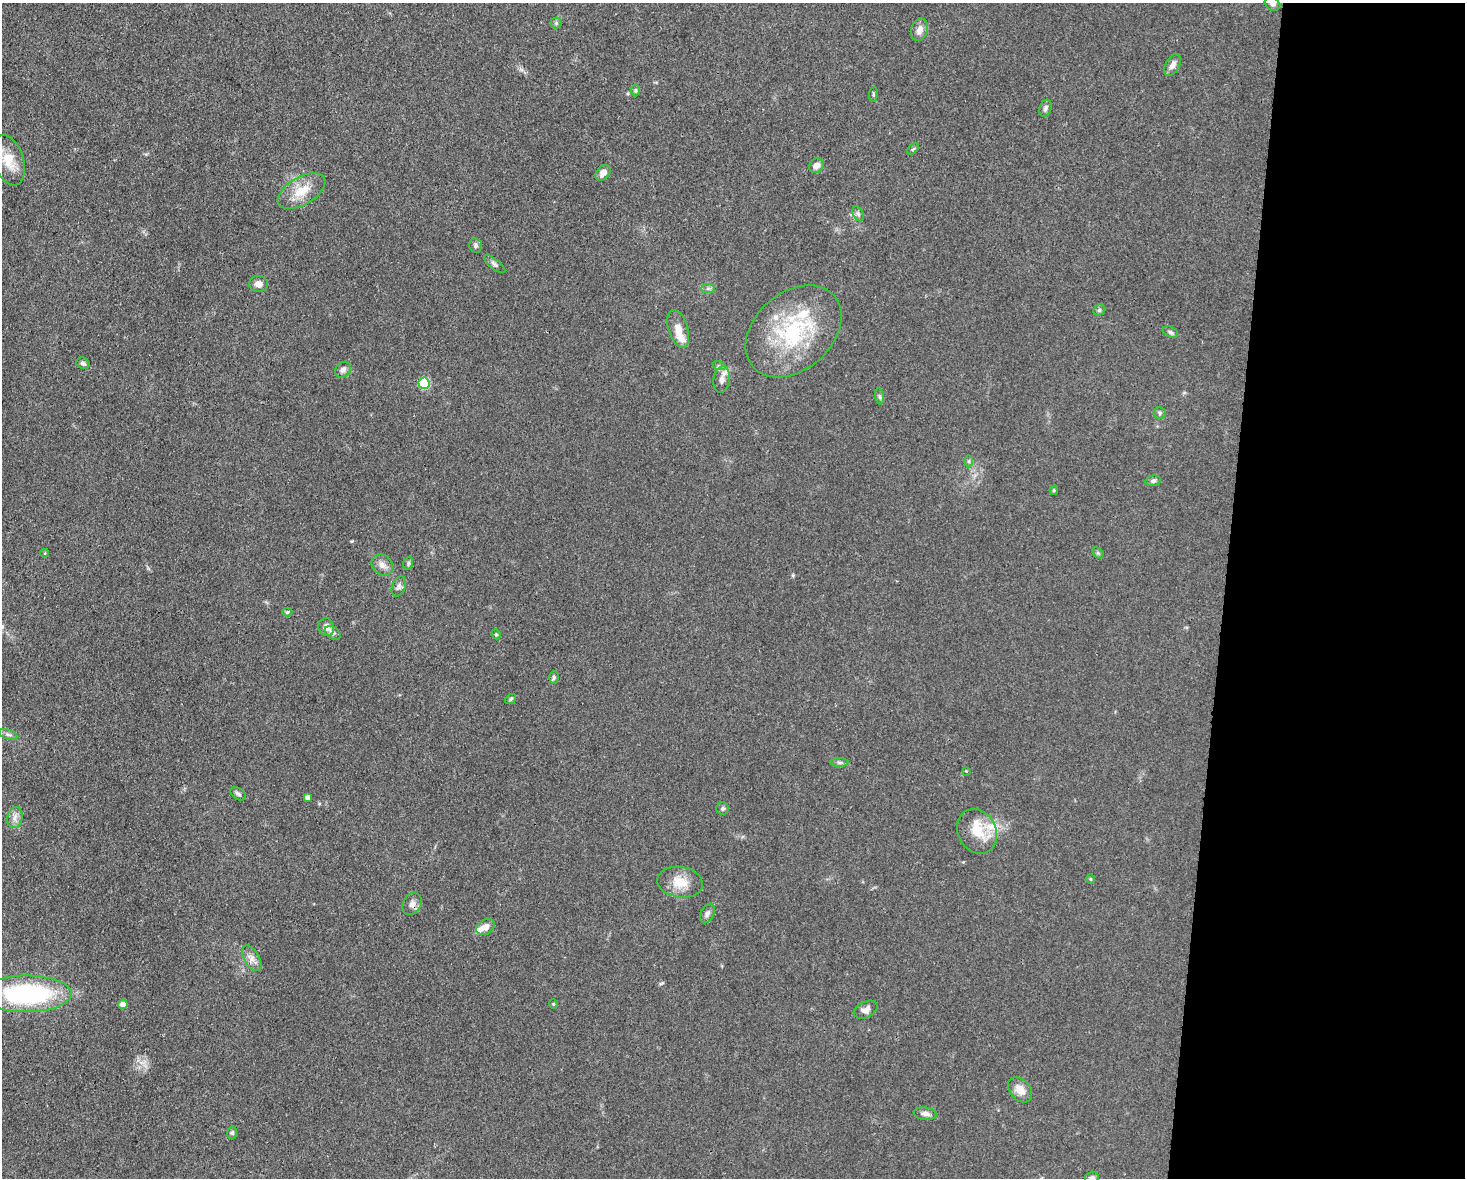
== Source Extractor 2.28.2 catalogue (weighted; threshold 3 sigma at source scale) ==
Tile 9 of 3 x 4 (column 3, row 3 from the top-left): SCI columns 3152-4614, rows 1177-2352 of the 4727 x 4704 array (HDU 1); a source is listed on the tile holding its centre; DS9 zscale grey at full resolution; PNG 1467 x 1180 px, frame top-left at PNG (2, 3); each listed source drawn as its Kron ellipse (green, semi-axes under 4 px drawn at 4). Shown black and unused: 16% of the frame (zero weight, under 3 of 4 exposures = <1% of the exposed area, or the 3 px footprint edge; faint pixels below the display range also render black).
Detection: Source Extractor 2.28.2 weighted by HDU 2 'WHT'; one run over the whole footprint, this tile lists its part. Background 0.0756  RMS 0.0062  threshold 0.028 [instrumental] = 3 sigma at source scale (4.5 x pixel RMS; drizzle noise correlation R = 1.50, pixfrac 1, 0.05/0.05 arcsec/px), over >= 5 px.
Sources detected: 69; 5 inside a brighter listed object's ellipse — not listed separately; the other 64 listed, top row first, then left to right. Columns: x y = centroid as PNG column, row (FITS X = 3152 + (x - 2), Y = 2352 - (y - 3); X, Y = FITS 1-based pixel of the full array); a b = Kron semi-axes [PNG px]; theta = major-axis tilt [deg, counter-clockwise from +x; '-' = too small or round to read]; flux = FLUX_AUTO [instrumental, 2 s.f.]
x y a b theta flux
1273 4 8 6 -30 2.1
556 23 5 5 - 1
920 30 11 8 72 4.3
1173 65 12 7 60 3.7
636 90 6 4 -89 0.85
873 94 7 3 83 0.78
1045 108 9 6 72 1.9
913 149 7 4 45 0.96
9 160 26 15 -72 13
816 166 8 6 45 3.9
603 173 9 6 51 3.8
301 191 26 14 30 14
858 214 8 5 -65 1.4
475 246 7 6 - 1.4
495 264 13 5 -38 1.8
258 284 9 8 - 3.8
708 289 7 4 0 1.3
1099 310 6 5 - 1.2
678 329 19 9 -72 7.3
794 331 54 38 41 65
1170 332 8 5 -27 1.3
83 363 7 5 -28 1.6
719 366 7 4 -18 1.2
343 370 9 7 42 3
722 380 13 8 81 4
424 383 5 5 - 37
880 396 8 4 -81 1.3
1160 413 6 5 - 1.2
969 461 6 4 90 0.86
1153 481 8 5 10 1.6
1054 490 4 4 - 0.77
45 553 4 3 - 0.52
1098 553 6 4 -45 0.92
408 563 6 5 - 1.1
382 565 12 9 -43 3.8
399 586 10 6 68 2.1
287 612 5 4 - 1
326 627 9 7 -70 3.8
333 633 9 6 -38 2.1
496 634 5 4 - 0.79
554 677 6 4 89 1.1
511 699 6 4 38 0.87
8 734 10 5 -18 2
839 762 9 4 0 1.3
966 771 4 3 - 0.53
238 794 8 5 -34 1.9
308 797 4 4 - 2.6
723 808 6 6 - 1.3
15 818 10 7 77 3.4
977 831 23 19 -62 17
1090 879 5 3 - 0.54
680 882 23 15 -8 12
412 904 11 9 63 3.3
707 913 10 6 64 2.2
485 927 10 7 34 3.8
252 958 14 7 -60 4
26 994 45 18 0 110
123 1004 5 4 - 5
553 1004 4 4 - 0.65
866 1010 13 7 26 3.8
1020 1090 14 10 -49 6.3
925 1114 12 6 -8 2.7
232 1133 6 5 - 1.1
1092 1178 7 6 - 1.8
Isophote crosses this tile's border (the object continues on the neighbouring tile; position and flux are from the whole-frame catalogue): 3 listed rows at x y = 1273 4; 26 994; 1092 1178